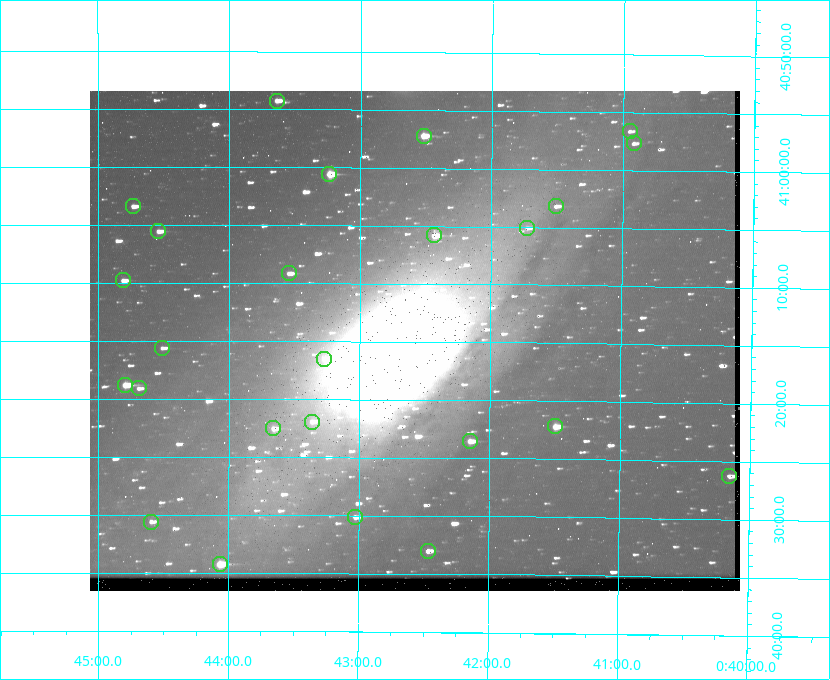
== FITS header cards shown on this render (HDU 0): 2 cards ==
NAXIS1  =                  650
NAXIS2  =                  500

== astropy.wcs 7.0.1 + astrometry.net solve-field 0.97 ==
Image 650 x 500 px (HDU 0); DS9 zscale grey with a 90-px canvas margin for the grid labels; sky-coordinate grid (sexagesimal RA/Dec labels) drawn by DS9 from the SOLVED WCS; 25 Tycho-2 reference stars matched to detected sources circled (green)
Header WCS: none
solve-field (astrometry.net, Tycho-2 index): SOLVED blind (the file carries no WCS)
Solved WCS: RA---TAN-SIP/DEC--TAN-SIP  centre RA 00:42:35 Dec +41:15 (10.64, +41.25 deg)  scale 5.18 arcsec/px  FOV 56.1' x 43.1'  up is +180 deg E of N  parity flipped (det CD > 0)
(file carries no celestial WCS; the grid is the blind solution)
Tycho-2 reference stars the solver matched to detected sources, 25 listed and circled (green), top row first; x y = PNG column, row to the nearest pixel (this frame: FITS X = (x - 90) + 1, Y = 500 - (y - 91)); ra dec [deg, ICRS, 3 dp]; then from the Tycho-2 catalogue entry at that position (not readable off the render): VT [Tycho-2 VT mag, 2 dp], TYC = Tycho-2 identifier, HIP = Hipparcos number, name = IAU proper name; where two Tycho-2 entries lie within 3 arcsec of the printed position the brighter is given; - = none
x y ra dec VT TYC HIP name
277 101 10.910 +40.904 10.39 2801-1024-1 - -
630 131 10.238 +40.944 11.79 2801-2058-1 - -
424 136 10.629 +40.954 9.37 2801-2009-1 3333 -
634 143 10.230 +40.961 11.47 2801-2047-1 - -
329 174 10.809 +41.009 9.29 2801-2078-1 - -
133 206 11.183 +41.057 10.65 2801-1540-1 - -
556 206 10.377 +41.053 11.36 2801-2079-1 - -
527 228 10.431 +41.085 11.65 2801-2062-1 - -
158 231 11.135 +41.093 10.71 2801-1503-1 - -
434 235 10.609 +41.097 10.73 2801-2063-1 - -
289 273 10.886 +41.153 10.99 2801-2037-1 - -
123 280 11.202 +41.163 10.95 2801-1544-1 - -
162 348 11.127 +41.260 11.28 2805-390-1 - -
324 359 10.818 +41.276 11.21 2805-2125-1 - -
125 385 11.198 +41.314 9.30 2805-117-1 - -
139 388 11.172 +41.318 11.25 2805-108-1 - -
312 422 10.841 +41.366 11.19 2805-2131-1 - -
555 426 10.374 +41.370 10.16 2805-213-1 - -
273 428 10.914 +41.376 10.74 2805-2142-1 - -
470 441 10.538 +41.392 10.59 2805-2135-1 - -
729 476 10.038 +41.438 10.94 2805-517-1 - -
355 517 10.757 +41.502 11.21 2805-2136-1 - -
151 522 11.148 +41.510 11.65 2805-2178-1 - -
428 551 10.616 +41.550 10.67 2805-2192-1 - -
220 564 11.016 +41.571 9.16 2805-2199-1 3447 -